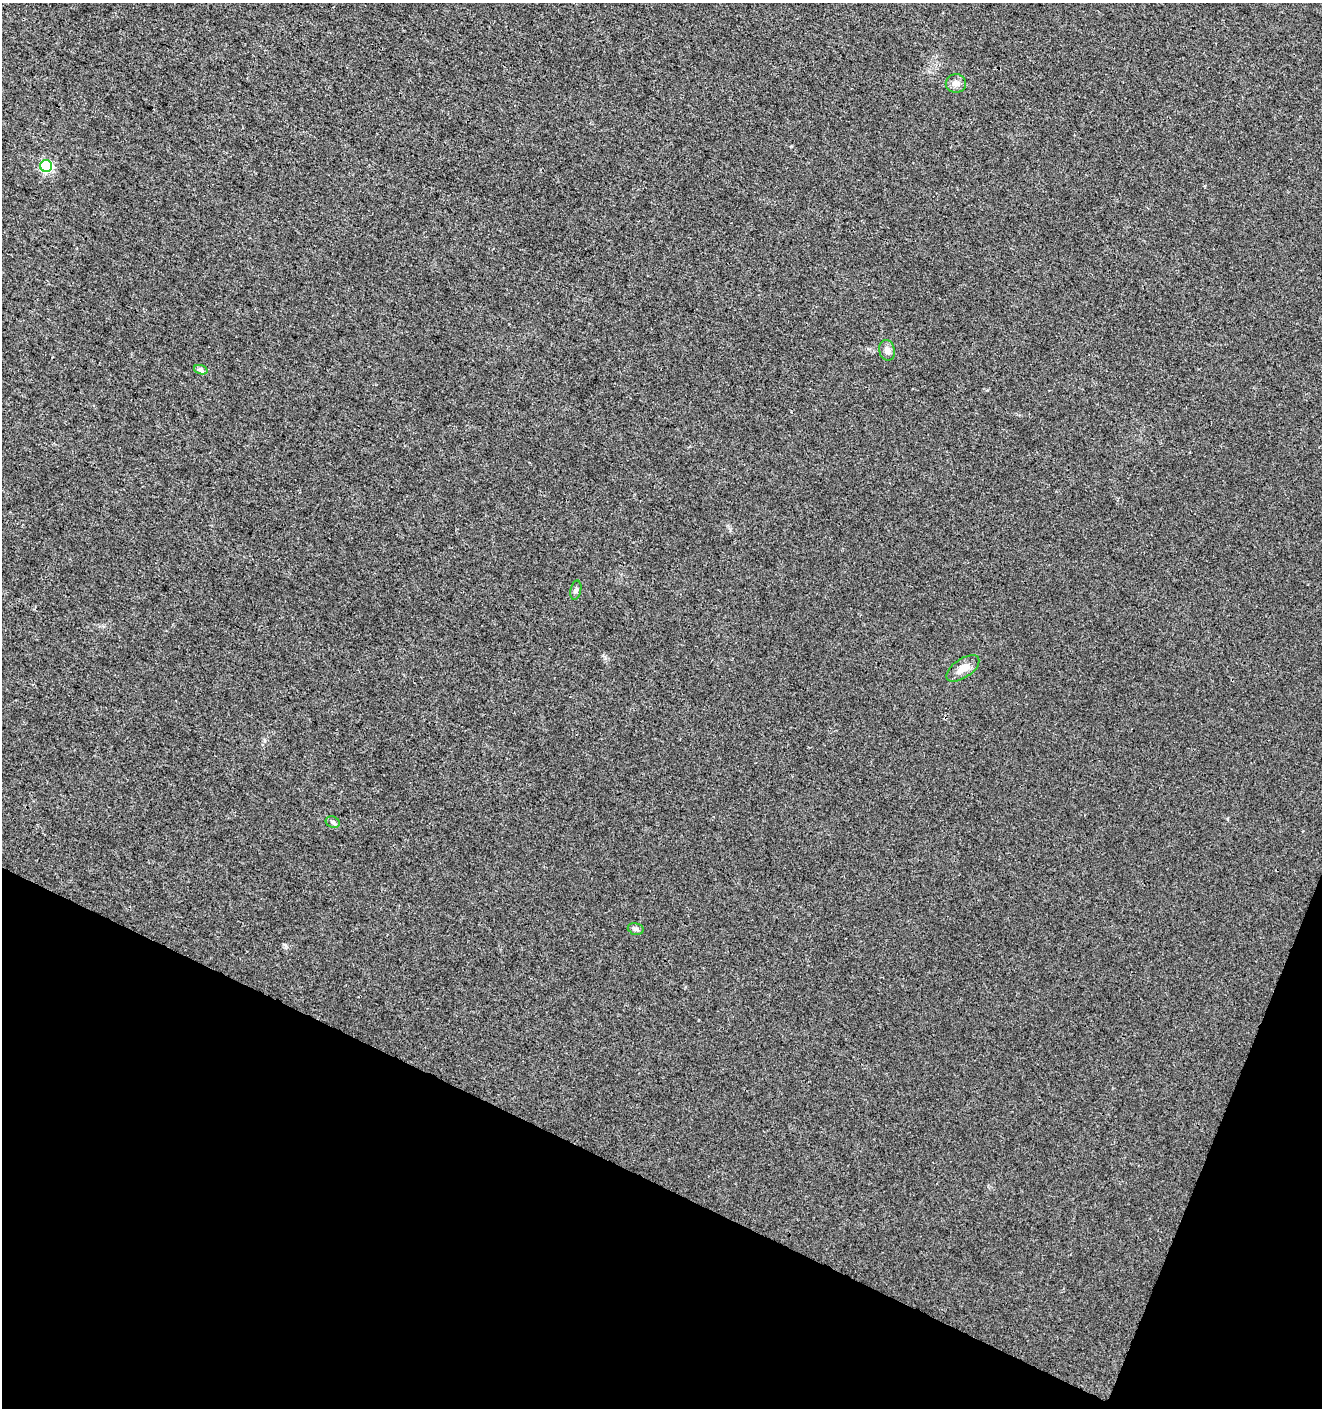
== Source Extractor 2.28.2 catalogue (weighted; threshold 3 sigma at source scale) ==
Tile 15 of 4 x 4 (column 3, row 4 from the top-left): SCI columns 2846-4165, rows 14-1419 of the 5763 x 5641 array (HDU 1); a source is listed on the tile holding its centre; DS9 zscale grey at full resolution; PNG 1324 x 1410 px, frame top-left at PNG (2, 3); each listed source drawn as its Kron ellipse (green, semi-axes under 4 px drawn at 4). Shown black and unused: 19% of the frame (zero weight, under 3 of 4 exposures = <1% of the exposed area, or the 3 px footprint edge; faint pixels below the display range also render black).
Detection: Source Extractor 2.28.2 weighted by HDU 2 'WHT'; one run over the whole footprint, this tile lists its part. Background 0.00829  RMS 0.0041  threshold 0.0184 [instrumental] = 3 sigma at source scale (4.5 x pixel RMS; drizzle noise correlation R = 1.50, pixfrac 1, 0.0396/0.0396 arcsec/px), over >= 5 px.
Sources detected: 8; all 8 listed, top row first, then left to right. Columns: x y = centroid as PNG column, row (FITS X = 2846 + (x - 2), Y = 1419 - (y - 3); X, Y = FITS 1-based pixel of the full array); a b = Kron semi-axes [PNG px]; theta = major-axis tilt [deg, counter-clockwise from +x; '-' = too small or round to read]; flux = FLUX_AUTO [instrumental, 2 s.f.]
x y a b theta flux
956 83 10 9 - 2.4
46 166 6 6 - 51
887 350 10 8 -77 2.2
201 370 7 4 -19 0.92
576 590 10 5 77 1
963 668 19 9 34 4.5
333 822 7 5 -22 0.88
636 929 8 5 -15 1.1